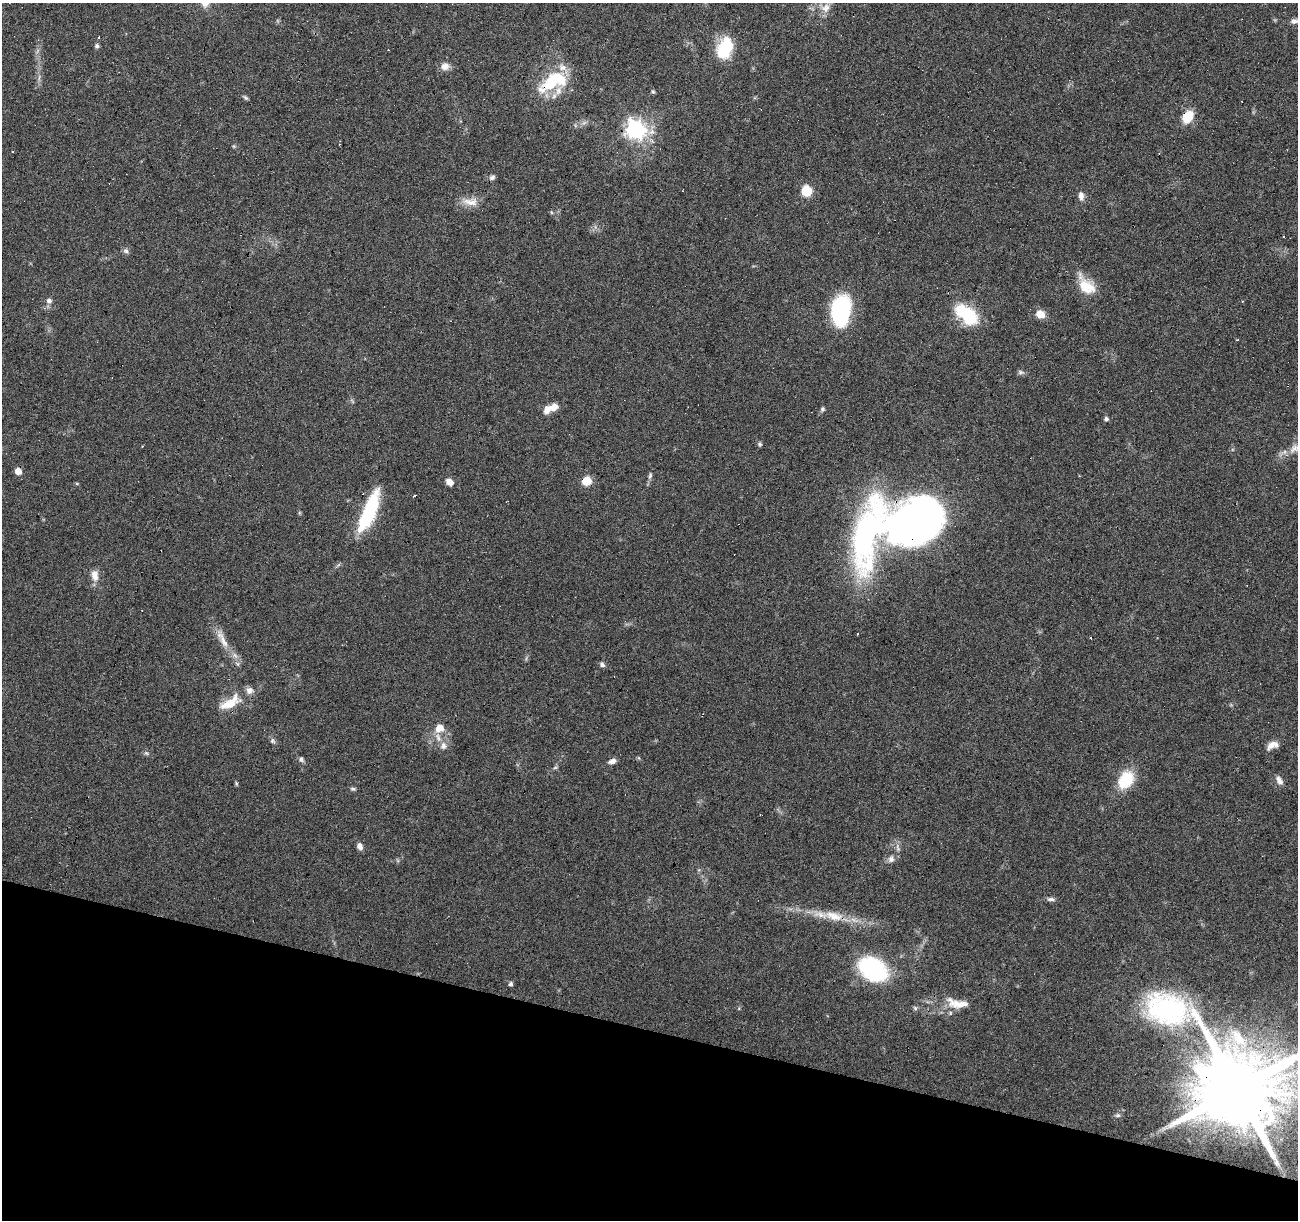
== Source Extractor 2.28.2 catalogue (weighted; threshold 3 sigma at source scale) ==
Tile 15 of 4 x 4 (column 3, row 4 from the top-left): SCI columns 2595-3890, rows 216-1433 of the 5191 x 5367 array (HDU 1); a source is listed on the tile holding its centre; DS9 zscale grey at full resolution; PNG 1300 x 1222 px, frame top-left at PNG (2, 3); no overlay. Shown black and unused: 16% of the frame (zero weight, under 4 of 8 exposures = <1% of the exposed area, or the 3 px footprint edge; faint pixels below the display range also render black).
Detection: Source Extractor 2.28.2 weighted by HDU 2 'WHT'; one run over the whole footprint, this tile lists its part. Background 0.0351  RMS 0.0019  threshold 0.00791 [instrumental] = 3 sigma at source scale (4.09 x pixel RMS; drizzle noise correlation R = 1.36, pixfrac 0.8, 0.0396/0.0396 arcsec/px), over >= 5 px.
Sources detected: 82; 3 inside a brighter object's white glare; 7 cosmic-ray / hot-pixel residue — not listed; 8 inside a brighter listed object's ellipse — not listed separately; the other 64 listed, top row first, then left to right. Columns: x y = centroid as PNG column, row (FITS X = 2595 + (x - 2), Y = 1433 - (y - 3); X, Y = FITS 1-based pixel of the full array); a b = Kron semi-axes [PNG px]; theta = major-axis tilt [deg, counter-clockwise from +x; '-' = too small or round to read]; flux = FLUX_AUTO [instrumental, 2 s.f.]
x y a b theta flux
825 8 14 12 48 1.8
1295 21 10 6 0 0.71
97 46 6 5 - 0.38
725 48 20 12 71 10
445 66 11 10 - 1.2
552 82 37 18 41 8.7
653 92 5 4 - 0.24
245 97 8 4 -44 0.32
1188 117 13 9 55 4.4
635 129 8 7 - 85
492 177 8 6 34 0.49
682 191 3 2 - 0.2
806 191 6 6 - 13
1081 196 11 7 -79 0.97
470 202 23 11 -5 2.2
551 212 6 3 -71 0.21
126 251 8 7 - 0.5
1086 286 26 15 -49 4.5
49 301 7 6 - 0.74
841 309 25 14 80 27
1040 314 10 8 -26 2
967 315 30 16 -40 9.1
1237 340 3 2 - 0.14
1020 372 8 6 -15 0.44
554 407 10 8 40 1.4
822 409 7 5 54 0.34
1106 419 6 5 - 0.47
759 444 5 5 - 0.38
1295 448 19 10 17 1.9
18 471 5 5 - 1.8
650 475 9 5 76 0.44
587 481 9 8 - 2.6
449 482 8 7 - 1.2
414 496 3 3 - 1.7
369 510 47 13 67 13
911 514 89 44 18 70
95 576 15 8 -88 1.6
1091 638 3 2 - 0.28
223 639 33 8 -63 2.7
602 665 7 6 - 0.47
230 704 33 12 20 3.7
439 728 9 8 - 2.3
273 741 7 5 -23 0.39
1272 745 15 8 22 1.4
443 746 11 9 72 1.2
146 753 6 4 -43 0.31
301 759 8 5 -62 0.42
612 761 10 6 18 0.8
555 768 6 4 2 0.26
1126 780 15 11 56 8.8
1279 781 12 7 -60 0.93
236 783 6 4 -49 0.21
353 789 7 5 -14 0.34
360 846 9 6 -69 0.83
891 859 9 7 -73 0.75
1051 899 12 5 -1 0.56
834 916 29 13 -14 4.2
873 969 32 22 -37 18
510 984 5 5 - 0.42
957 1003 36 12 -10 3.6
915 1008 7 5 -47 0.33
1238 1038 35 15 -54 6.3
1237 1089 34 20 -49 3100
1118 1115 7 5 0 0.39
Overlapping masked pixels (flux is a lower limit): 6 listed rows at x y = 552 82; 1188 117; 587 481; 369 510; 911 514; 1237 1089
Isophote crosses this tile's border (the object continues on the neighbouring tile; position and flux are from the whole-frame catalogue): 3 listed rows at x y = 1295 21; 1295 448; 1237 1089